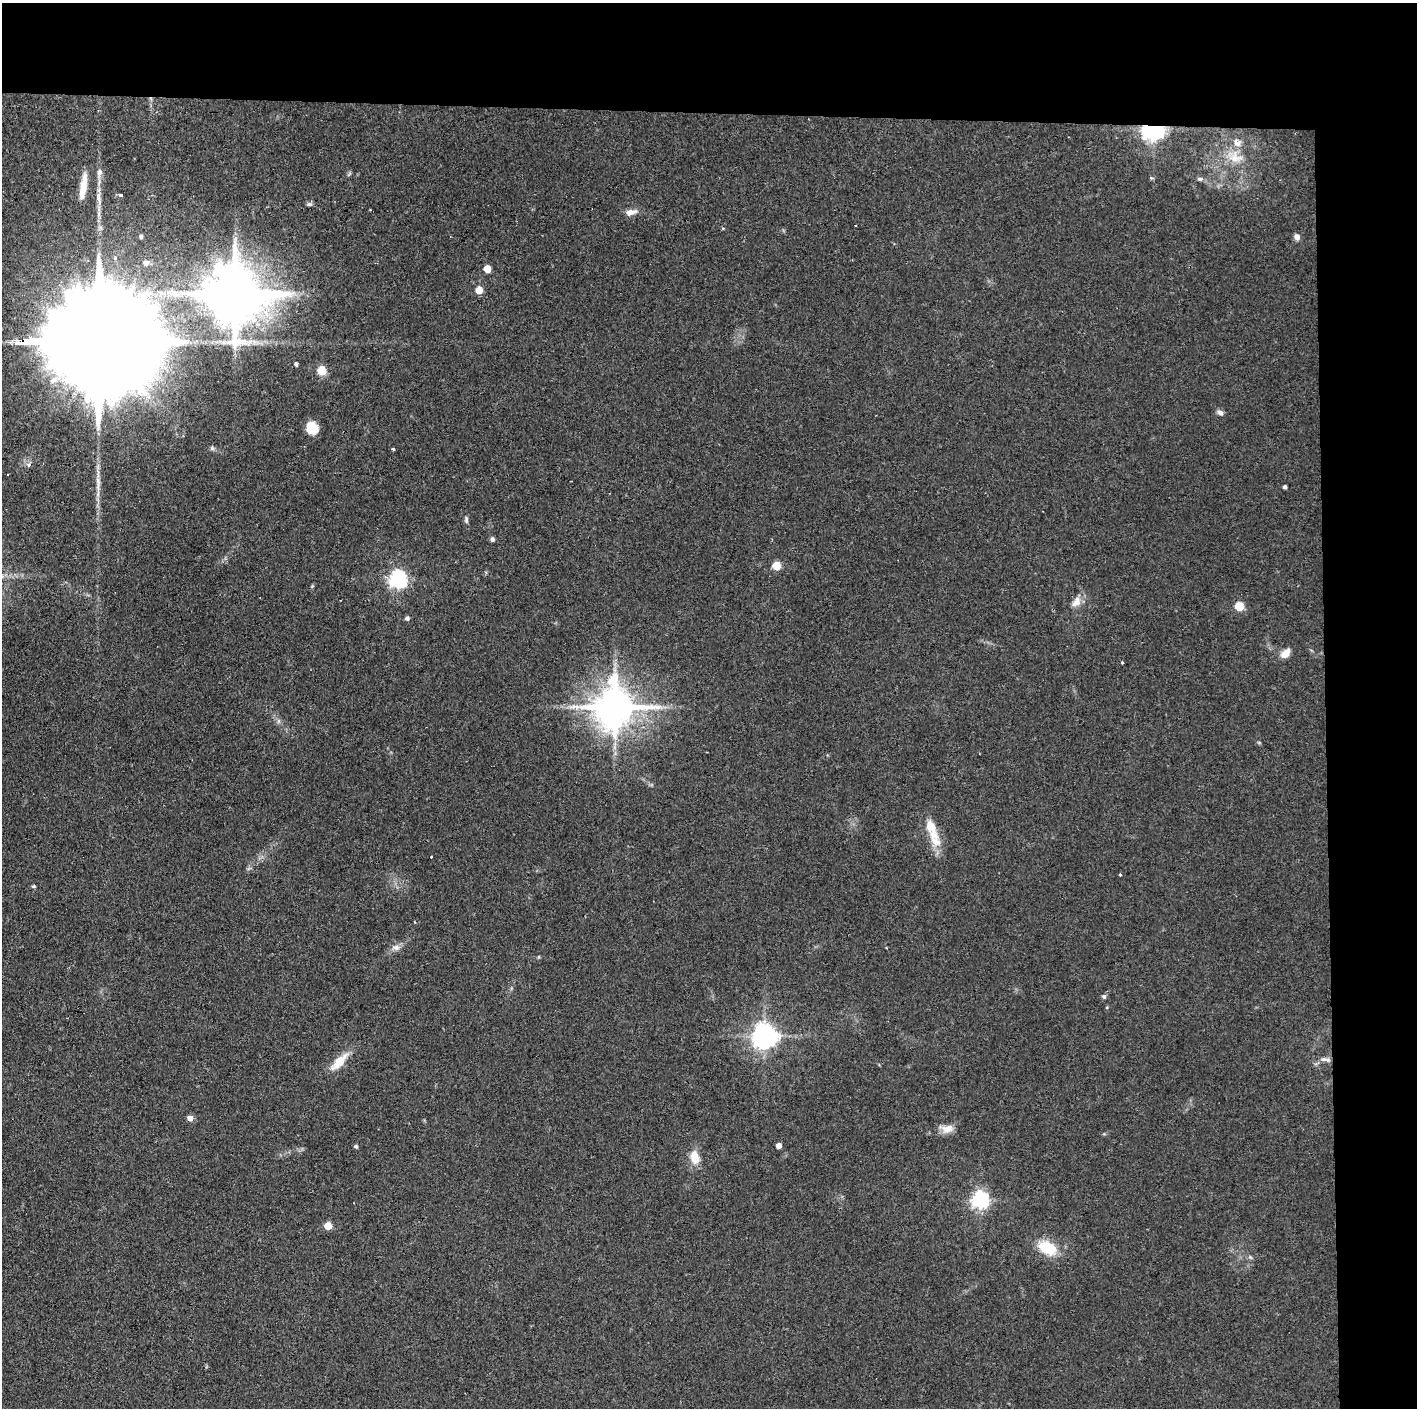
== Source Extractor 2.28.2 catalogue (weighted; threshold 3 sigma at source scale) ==
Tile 3 of 3 x 3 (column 3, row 1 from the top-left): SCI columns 2833-4247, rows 2812-4217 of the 4251 x 4217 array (HDU 1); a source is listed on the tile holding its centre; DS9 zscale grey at full resolution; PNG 1419 x 1410 px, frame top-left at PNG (2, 3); no overlay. Shown black and unused: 14% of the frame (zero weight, under 2 of 3 exposures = <1% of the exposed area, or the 3 px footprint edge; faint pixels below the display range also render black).
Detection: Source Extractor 2.28.2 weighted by HDU 2 'WHT'; one run over the whole footprint, this tile lists its part. Background 0.122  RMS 0.0067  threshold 0.0301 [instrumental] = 3 sigma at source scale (4.5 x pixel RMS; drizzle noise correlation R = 1.50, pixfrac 1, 0.05/0.05 arcsec/px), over >= 5 px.
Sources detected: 60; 1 inside a brighter object's white glare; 1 cosmic-ray / hot-pixel residue — not listed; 2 inside a brighter listed object's ellipse — not listed separately; the other 56 listed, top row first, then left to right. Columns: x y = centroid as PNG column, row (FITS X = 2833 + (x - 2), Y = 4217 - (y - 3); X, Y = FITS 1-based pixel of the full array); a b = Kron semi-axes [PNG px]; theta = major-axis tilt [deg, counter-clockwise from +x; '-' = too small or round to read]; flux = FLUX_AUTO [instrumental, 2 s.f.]
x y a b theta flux
1153 129 7 6 - 550
1235 157 26 16 -22 17
99 172 11 7 79 3
1151 178 7 3 -5 0.76
1200 179 8 5 -10 1.8
84 184 27 7 82 11
121 195 4 3 - 7.7
99 200 20 5 -80 4.5
309 204 8 5 -8 1.6
631 212 16 7 10 4.8
723 228 4 3 - 0.89
141 237 4 4 - 1.4
1297 237 8 6 -64 3.2
145 263 7 7 - 2.4
487 269 5 5 - 14
479 290 5 5 - 14
235 294 19 17 -36 4500
92 342 95 21 -2 50000
296 364 4 4 - 1.7
322 371 8 7 - 11
1220 413 9 6 -28 2.4
312 428 12 10 -52 13
212 448 6 6 - 1.3
393 449 3 3 - 0.93
29 464 4 4 - 2.9
8 474 2 2 - 0.68
98 485 23 5 89 6.2
1285 487 4 4 - 1.7
466 520 10 5 -85 1.6
492 539 6 5 - 1.7
776 566 5 5 - 28
398 580 7 6 - 270
312 586 5 4 - 0.7
1076 602 17 9 53 6.3
1239 606 5 5 - 32
407 618 5 5 - 1.9
1285 653 12 8 42 6
1122 663 3 3 - 0.66
615 707 12 11 - 2400
932 829 38 13 -68 15
431 857 3 2 - 0.81
1120 874 3 3 - 2.5
34 886 6 4 6 0.88
396 947 12 7 5 3.5
1104 996 6 6 - 1.4
765 1036 8 8 - 700
1324 1059 10 6 0 2.8
339 1062 24 9 45 14
190 1118 7 6 - 3.4
947 1129 18 10 -1 6.4
356 1146 5 4 - 1.2
779 1146 4 4 - 4.9
695 1157 14 9 -78 11
980 1200 6 6 - 240
328 1226 5 5 - 16
1047 1248 20 13 -26 23
Overlapping masked pixels (flux is a lower limit): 2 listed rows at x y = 1153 129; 92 342